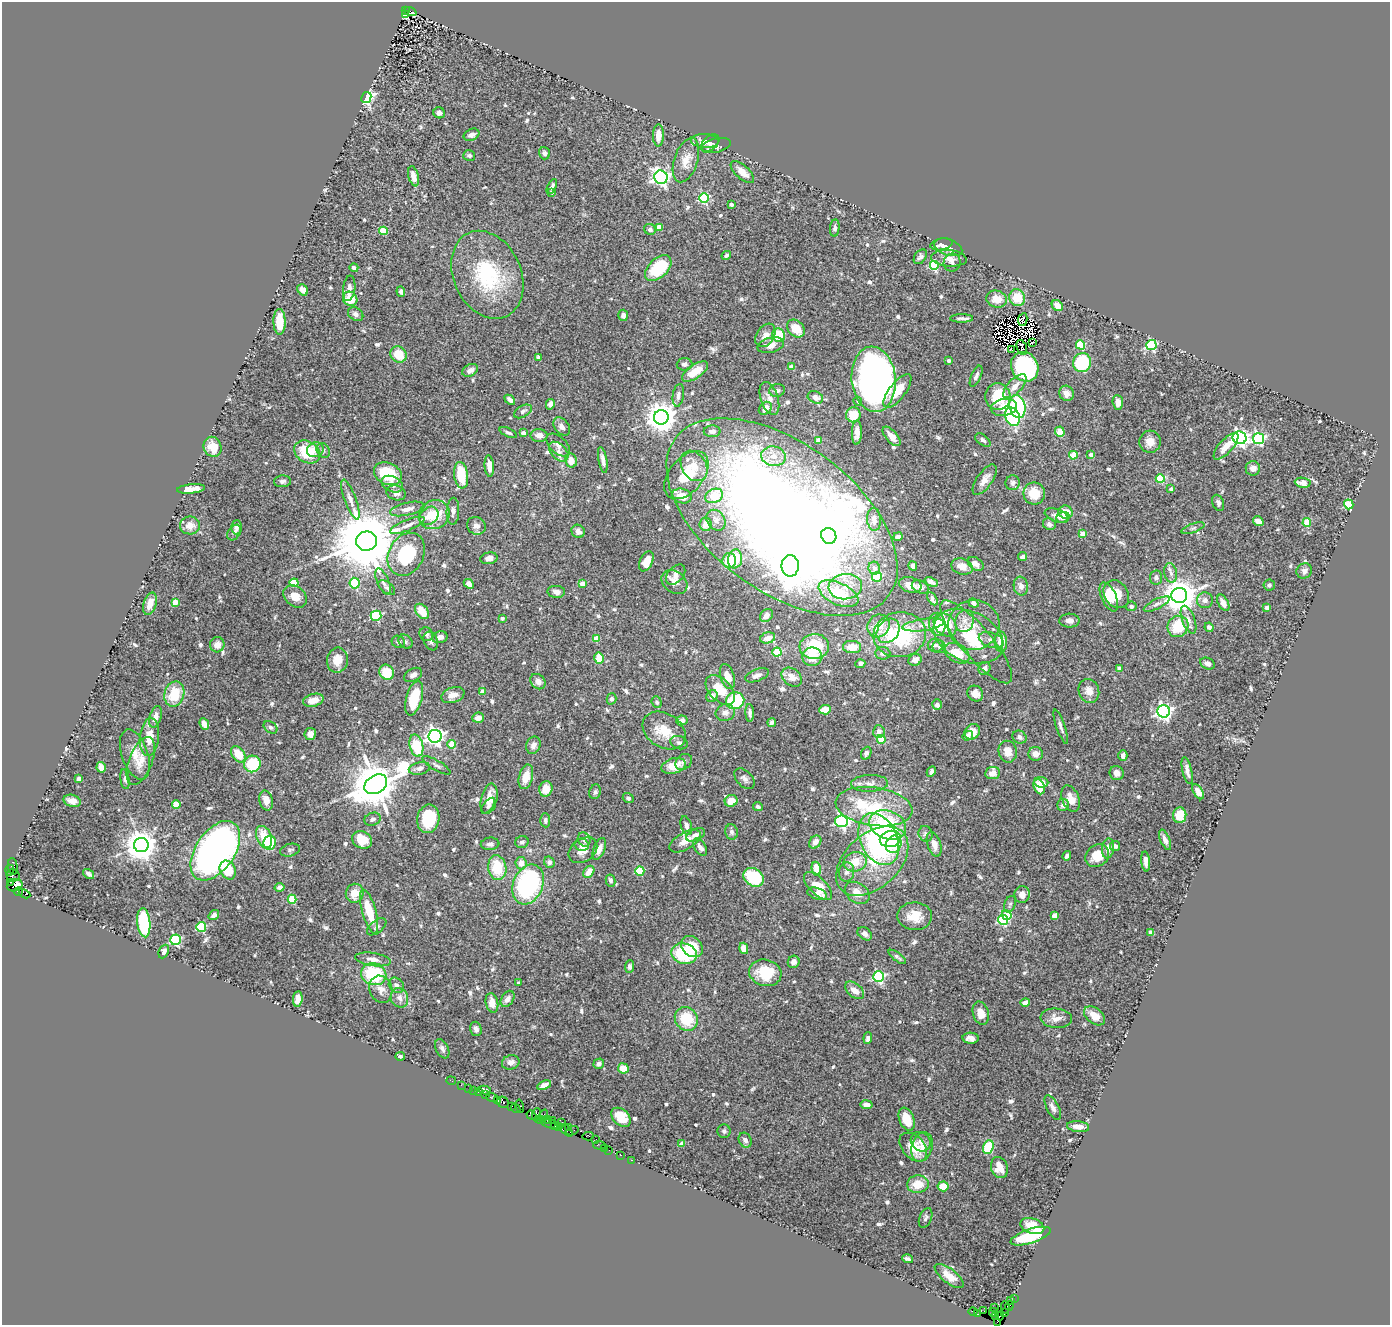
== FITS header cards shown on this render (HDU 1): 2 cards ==
NAXIS1  =                 1388
NAXIS2  =                 1323

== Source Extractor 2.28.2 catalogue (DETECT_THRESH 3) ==
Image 1388 x 1323 px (HDU 1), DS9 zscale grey, 1 PNG px = 1 image px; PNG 1392 x 1327 px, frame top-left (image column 1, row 1323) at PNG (2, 2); each listed source drawn as its Kron ellipse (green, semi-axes under 4 px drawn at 4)
Background 0.595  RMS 0.026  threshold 0.0787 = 3 sigma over >= 5 px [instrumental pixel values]
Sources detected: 724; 4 with non-positive FLUX_AUTO (blend fragments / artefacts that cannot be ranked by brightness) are neither listed nor drawn; of the other 720, the 500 brightest by FLUX_AUTO listed and drawn (220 fainter detections omitted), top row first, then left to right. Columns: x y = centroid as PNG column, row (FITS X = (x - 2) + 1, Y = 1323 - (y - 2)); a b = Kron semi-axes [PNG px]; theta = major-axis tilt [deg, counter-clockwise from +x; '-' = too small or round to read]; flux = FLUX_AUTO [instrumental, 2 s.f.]
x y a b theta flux
406 11 4 3 - 100
410 11 6 3 -22 110
405 15 3 3 - 46
366 98 6 4 62 320
439 113 6 5 - 5.6
471 135 8 5 23 7.8
658 135 11 5 88 19
705 141 14 7 -4 11
710 143 10 7 44 7.1
716 145 15 7 12 9.9
544 153 6 5 - 5.4
469 156 6 5 - 4.6
686 160 23 12 72 24
742 172 14 6 -42 16
414 176 10 5 -75 15
661 177 7 6 - 750
552 187 8 4 62 5.9
551 192 4 3 - 5.8
704 198 5 5 - 140
731 205 4 3 - 4.2
659 227 4 4 - 27
835 228 8 4 84 5.4
650 229 6 5 - 6.1
383 231 4 4 - 60
941 244 11 6 11 7.9
948 247 14 8 -20 16
726 255 5 4 - 6
920 257 8 5 54 5.2
949 258 18 8 -5 16
952 263 9 8 - 6.9
934 266 5 5 - 130
354 268 4 4 - 6
658 268 16 9 43 89
487 275 46 33 -65 160
349 288 13 6 82 8.5
303 290 6 5 - 8.7
401 292 5 4 - 5.4
1017 298 8 7 - 42
350 299 7 7 - 36
997 299 10 8 -13 25
1057 306 6 5 - 20
356 314 8 6 -36 6.4
623 315 6 5 - 7.1
961 318 11 4 1 6
1023 320 6 4 81 4.7
279 322 13 6 -89 37
796 329 10 7 -45 32
765 335 13 9 57 13
778 335 7 6 - 48
1033 342 3 2 - 4.4
771 345 13 7 14 14
1080 345 5 4 - 67
1151 345 5 5 - 170
1022 347 7 5 -68 6.2
1011 349 4 3 - 5.4
399 354 8 8 - 39
538 357 4 3 - 11
948 360 3 3 - 7.1
1082 363 9 9 - 100
684 364 8 6 4 5.6
791 367 4 4 - 18
1025 367 15 13 -60 250
470 370 8 5 28 8.3
695 371 15 7 34 32
976 376 11 5 66 6.8
874 379 33 22 -84 960
1015 386 15 7 47 17
777 390 8 6 13 5.5
897 391 20 8 52 36
1066 393 8 7 - 13
678 395 11 5 82 7.7
815 397 8 5 -22 12
998 397 13 12 - 79
769 398 17 8 -71 14
510 400 6 4 -43 6
858 401 4 4 - 5.4
1118 402 7 5 -86 13
550 404 5 4 - 7.3
1017 406 11 8 -77 160
1004 407 13 8 10 29
765 408 7 5 47 13
523 411 10 5 30 5.5
853 415 7 7 - 33
661 417 7 7 - 2800
1012 417 9 7 -66 160
562 426 10 7 -51 9.2
712 431 8 6 1 8.7
508 432 9 4 -23 4.5
1060 432 5 5 - 19
523 433 4 3 - 13
857 433 12 5 88 12
539 435 8 6 -3 10
892 436 12 6 -49 17
1240 438 7 6 - 610
1259 439 5 5 - 230
819 440 4 4 - 27
983 440 9 5 -38 4.7
1150 442 11 10 - 18
558 445 14 8 -43 11
1226 446 17 6 48 22
213 447 10 8 -66 29
315 450 8 7 - 17
323 450 8 6 -58 5
307 452 13 10 -32 63
559 452 12 7 -46 11
1091 454 4 4 - 15
1073 455 4 4 - 48
773 456 12 10 -9 19
571 460 7 5 -77 20
603 460 13 4 -80 8.8
489 466 11 4 -86 14
694 466 16 12 -58 27
1253 468 7 7 - 12
388 474 14 10 -25 78
461 475 13 7 -82 54
686 475 28 17 50 68
1160 479 4 4 - 73
985 480 18 7 55 16
282 481 8 6 4 5.7
1013 483 7 7 - 6.1
1303 483 8 5 -8 13
392 484 11 7 -26 14
191 489 14 4 5 16
1171 489 3 3 - 5.5
396 493 10 7 -18 9.3
1034 493 11 10 - 36
682 496 10 7 -14 20
714 496 9 7 23 67
350 499 21 6 -70 13
1218 503 8 5 -68 6.3
1349 504 5 4 - 110
407 509 17 6 13 15
453 511 13 6 88 7.9
1066 512 7 6 - 26
434 515 16 14 30 48
1057 515 12 6 -19 11
429 516 10 8 42 21
782 517 133 74 -37 3600
1063 517 7 5 19 6.2
874 519 11 7 -86 12
716 520 11 8 -54 11
1258 521 6 4 -34 12
1307 522 4 4 - 49
706 524 6 6 - 14
1049 524 6 5 - 6.9
190 525 10 9 - 18
407 525 18 5 22 11
476 526 9 8 - 9.6
237 527 7 5 88 5.8
1193 528 12 4 19 5
578 531 7 6 - 8
234 532 8 6 56 5.8
1082 534 4 4 - 29
829 536 8 7 - 94
898 537 4 4 - 6.7
367 541 10 9 - 20000
406 554 22 17 61 110
1023 556 4 3 - 8.4
489 558 9 6 9 8.3
735 559 9 7 81 53
729 560 7 7 - 35
646 561 11 6 65 20
976 564 9 6 -34 10
790 566 11 8 -89 3300
913 566 4 4 - 6.1
962 566 11 7 -18 16
874 568 6 5 - 11
1304 571 8 7 - 7.2
1171 573 9 6 -77 7.5
676 575 12 7 48 12
877 577 5 4 - 76
1156 577 7 6 - 6.1
383 581 14 6 -66 8.1
674 582 14 10 -36 13
931 582 7 4 -24 5.9
294 583 4 4 - 57
355 583 5 5 - 89
582 583 4 4 - 24
469 584 5 4 - 8.3
910 585 11 7 -15 14
1269 585 6 5 - 4.2
1021 586 9 7 -80 9.6
845 587 17 12 6 31
920 587 9 6 -25 7.1
387 588 10 5 -38 4.6
556 592 9 6 -4 7.8
838 594 21 11 -26 84
1116 594 15 11 -55 39
1179 595 8 7 - 3900
295 596 13 9 -40 19
1109 597 15 7 -66 28
932 599 7 3 -60 5.2
1205 600 8 8 - 8.7
175 602 4 4 - 33
974 603 5 4 - 6.9
1223 603 9 5 -62 11
150 604 11 6 74 21
1157 604 14 5 26 7.2
1131 606 5 5 - 4.6
1267 608 4 3 - 9.4
422 611 9 5 -51 34
766 615 7 5 46 10
376 616 5 5 - 130
502 618 3 3 - 5.6
1188 620 15 6 -70 10
965 621 11 9 71 13
1069 621 10 7 -2 9.3
937 624 11 8 -83 29
923 625 21 6 8 15
945 625 13 10 -48 63
974 625 26 25 - 43
878 626 12 10 53 32
1178 626 11 10 - 58
1209 627 5 4 - 7.1
888 631 13 10 53 28
426 634 7 6 - 6.8
900 635 26 22 7 140
968 636 37 25 -25 96
440 637 8 6 13 8.7
596 638 4 4 - 40
767 638 8 5 14 16
991 640 13 7 -19 12
431 641 10 7 -67 6.6
398 642 7 6 - 5.5
405 642 8 6 -47 4.3
976 642 52 15 -50 65
1001 642 10 6 -87 32
217 645 7 7 - 15
935 645 8 6 0 6
814 646 15 12 4 70
852 647 9 6 -3 27
939 647 7 6 - 5.2
777 652 4 4 - 66
883 653 7 6 - 5.4
957 653 14 9 -30 36
812 657 10 9 - 31
599 658 5 4 - 36
337 660 12 10 81 23
915 660 7 5 24 9
860 664 5 4 - 5.3
1207 664 8 5 -23 5.8
984 668 7 6 - 6.6
1119 668 4 4 - 9.6
386 672 8 7 - 43
413 675 10 6 30 7.3
757 675 12 6 20 7.8
727 676 13 7 -72 20
792 677 11 8 -38 17
538 682 8 7 - 9.7
720 690 18 11 -45 40
1089 691 12 10 -69 16
483 692 4 4 - 22
174 694 13 10 74 58
975 694 8 7 - 12
453 695 12 7 19 14
712 696 6 5 - 9.9
414 698 18 8 75 68
612 699 5 5 - 4.5
313 700 10 6 15 23
735 701 9 8 - 99
657 702 6 5 - 4.4
937 705 5 4 - 5
825 710 6 4 6 30
1164 711 6 6 - 670
725 713 9 8 - 10
750 713 9 4 -87 5.2
155 717 11 6 73 11
478 718 6 5 - 12
682 720 6 5 - 8.1
772 723 4 4 - 4.8
204 724 6 4 -65 15
270 727 7 5 -37 4.5
1061 727 18 4 -71 7
664 731 23 17 -33 43
879 731 6 5 - 8.4
972 732 8 7 - 23
310 734 6 5 - 11
435 736 6 6 - 790
968 736 5 4 - 4.5
149 737 19 9 84 31
1020 737 7 6 - 6.4
881 739 4 4 - 43
679 743 9 6 -20 5.9
452 744 4 4 - 43
416 745 11 6 -76 75
533 745 9 7 66 9.2
1008 752 11 9 -77 21
866 753 7 5 67 4.6
135 754 26 13 -71 30
238 754 9 6 -53 36
1036 754 7 7 - 12
1123 756 5 4 - 6.7
141 761 25 11 69 26
684 762 9 7 40 6.9
252 764 8 8 - 87
437 765 16 5 -30 6.2
674 766 12 7 15 33
101 767 5 4 - 13
419 768 11 6 11 9.4
1187 771 14 4 -77 10
931 772 5 3 - 4.6
993 773 7 6 - 14
1117 773 7 7 - 11
526 777 12 7 76 29
79 779 4 4 - 21
125 779 10 4 -82 4.4
744 779 12 7 -47 8.2
1041 782 7 5 -6 12
869 783 18 8 2 16
376 784 12 9 32 8300
1039 787 8 5 -67 39
546 789 8 6 75 21
595 792 7 6 - 4.3
1198 792 8 4 -59 8.8
628 798 6 4 -35 4.6
489 799 15 8 77 25
1071 799 13 8 -69 18
266 800 10 6 -77 16
72 801 8 6 -17 13
731 801 6 5 - 29
176 804 4 4 - 45
1063 805 6 5 - 8.2
488 806 9 5 53 4.4
758 807 5 4 - 4.9
874 807 38 19 -8 150
1180 815 8 6 85 29
373 819 8 6 19 5.6
428 819 14 11 80 65
545 820 7 5 -87 4.8
841 821 6 6 - 280
888 825 19 14 -22 130
686 826 9 5 -73 9.6
732 832 8 6 -77 5.9
925 834 8 7 - 5.8
695 835 10 5 26 8.5
264 837 11 7 -68 36
879 839 27 18 -64 280
890 839 10 8 12 99
362 840 10 8 -25 40
584 840 7 6 - 8.6
1165 840 11 4 -67 8.4
685 841 17 8 30 22
522 842 7 6 - 5
815 842 7 5 52 11
270 843 7 6 - 80
490 844 9 6 5 6.8
894 844 9 7 60 69
934 844 12 6 -72 15
141 845 7 7 - 3100
582 845 7 6 - 5.3
1115 846 5 5 - 6
700 847 9 5 -56 9.1
1108 848 10 6 84 13
599 849 11 5 69 11
290 850 10 6 15 4.8
583 850 16 11 36 18
215 851 33 19 56 930
1067 856 5 3 - 4.6
1097 856 12 10 37 35
872 861 42 27 42 120
1146 861 10 4 -85 7.5
549 862 6 5 - 6.5
855 862 11 9 15 32
521 863 6 5 - 15
13 866 8 4 -82 140
497 868 12 9 -82 56
816 869 7 4 -80 29
10 870 6 3 85 120
228 870 10 7 -62 47
640 871 4 4 - 85
589 872 6 5 - 23
846 872 10 7 83 8.9
89 874 6 4 -36 6.1
13 875 6 6 - 730
754 877 11 8 -35 81
610 880 6 5 - 5.6
11 882 3 3 - 36
528 884 21 15 67 270
15 885 8 6 13 170
818 886 18 8 -45 35
280 887 5 4 - 8.2
19 892 4 3 - 28
355 893 9 9 - 26
857 893 13 9 -37 22
24 894 6 3 -27 63
817 894 10 5 -19 9.2
1022 894 8 7 - 13
292 899 4 4 - 72
1010 904 8 5 69 4.7
369 911 23 7 -74 47
214 915 6 4 35 7.1
1006 915 5 4 - 60
1054 915 4 4 - 23
915 916 17 14 -1 34
1003 920 5 5 - 180
144 923 15 6 -84 110
201 927 5 5 - 140
377 927 11 6 39 5.6
1151 933 4 4 - 25
865 934 8 5 -40 8
175 940 5 5 - 190
692 946 12 9 -42 44
744 948 6 4 -76 17
164 952 7 5 67 7.2
684 954 13 10 -16 110
897 957 10 4 -37 4.9
373 959 18 6 -8 13
794 962 6 6 - 9.5
630 966 6 4 87 5.5
765 973 16 13 -13 59
374 974 13 11 -19 110
879 977 5 5 - 230
518 983 3 3 - 4.6
396 985 8 7 - 6.8
381 989 14 11 -70 16
855 990 11 6 -40 16
399 998 10 8 -67 10
298 999 7 4 81 11
507 999 9 6 57 10
1025 1002 5 4 - 10
492 1003 10 6 -79 17
981 1013 12 8 -73 22
1095 1016 12 7 -37 21
1056 1018 15 10 -5 16
686 1019 12 11 - 61
476 1029 7 5 -72 5
868 1038 6 3 85 7.9
971 1038 8 5 -3 11
442 1049 10 6 -64 6.7
400 1056 4 3 - 4.2
511 1062 9 7 19 7.6
599 1064 5 5 - 6
623 1068 5 5 - 22
451 1081 5 2 - 8.8
461 1085 3 2 - 5.8
544 1085 7 4 27 9.5
469 1088 2 2 - 18
474 1090 2 2 - 7.3
485 1090 6 3 -13 5.3
478 1092 4 3 - 58
486 1095 2 2 - 11
492 1098 6 2 -18 44
497 1100 3 2 - 25
503 1102 6 5 - 140
867 1105 6 4 -8 9.1
512 1106 2 2 - 28
519 1106 7 3 -79 48
1053 1108 13 6 -62 8.5
516 1109 5 2 - 45
531 1115 5 3 - 65
536 1115 6 3 84 110
543 1116 6 2 72 66
621 1117 11 8 -43 33
540 1119 4 2 - 38
547 1119 3 2 - 66
907 1119 12 7 -68 34
552 1120 2 2 - 37
562 1122 4 3 - 34
550 1124 10 2 -19 190
555 1126 3 2 - 68
559 1127 3 3 - 72
568 1127 3 2 - 50
1078 1127 11 5 -7 16
566 1130 8 4 -44 130
572 1131 6 2 20 31
724 1131 6 6 - 4.8
588 1136 6 3 5 39
596 1139 2 2 - 12
745 1140 8 6 -63 8.2
921 1142 10 9 - 9.7
682 1144 4 4 - 21
599 1145 6 3 -4 60
913 1147 17 11 -48 40
922 1147 15 10 74 18
988 1147 7 5 66 83
605 1148 2 2 - 20
609 1150 2 2 - 39
620 1155 3 2 - 39
631 1160 3 2 - 34
999 1167 11 8 -70 21
918 1184 11 9 6 30
943 1186 5 5 - 35
926 1218 10 6 68 5.2
1032 1226 12 7 -19 26
1031 1236 21 7 18 92
908 1259 5 3 - 5.1
949 1276 17 7 -38 20
1014 1298 2 2 - 14
1011 1301 3 2 - 14
1009 1306 4 3 - 82
1005 1307 6 4 89 140
995 1308 2 2 - 7.8
984 1311 2 2 - 19
973 1312 4 2 - 46
993 1312 4 2 - 39
1004 1313 4 2 - 65
977 1314 3 3 - 64
995 1316 3 2 - 14
1000 1316 4 3 - 190
997 1322 3 2 - 15
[220 fainter detections neither listed nor drawn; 4 non-positive-flux detections neither listed nor drawn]